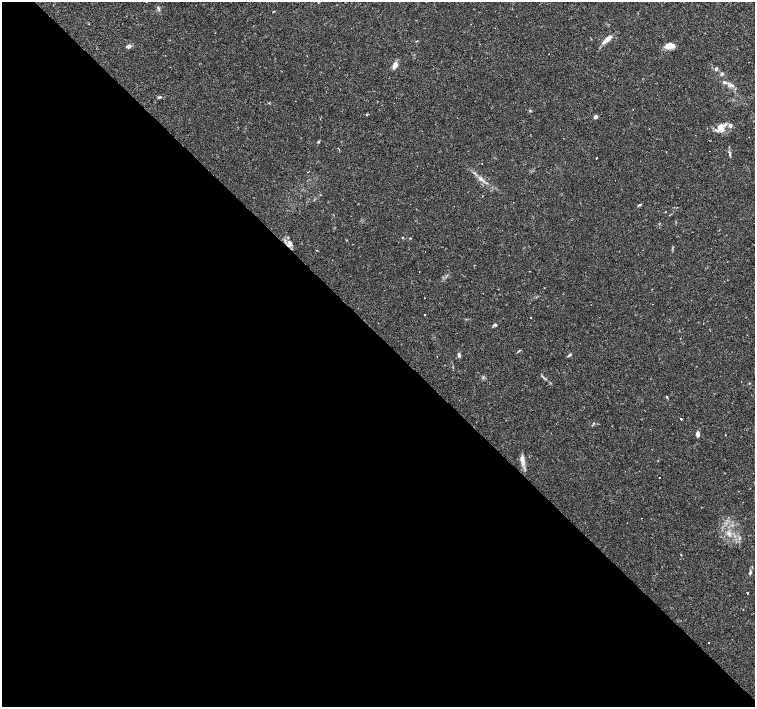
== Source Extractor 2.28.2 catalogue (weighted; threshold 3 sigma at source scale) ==
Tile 9 of 4 x 4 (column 1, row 3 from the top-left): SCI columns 1-1505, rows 1562-2970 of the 6021 x 6006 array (HDU 1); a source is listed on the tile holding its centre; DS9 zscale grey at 2 x 2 block average (1 PNG px = mean of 2 x 2 image px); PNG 757 x 709 px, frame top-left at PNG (2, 2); no overlay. Shown black and unused: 53% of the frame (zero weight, under 2 of 3 exposures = <1% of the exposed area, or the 3 px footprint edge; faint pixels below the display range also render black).
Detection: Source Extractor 2.28.2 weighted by HDU 2 'WHT'; one run over the whole footprint, this tile lists its part. Background 0.0408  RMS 0.0037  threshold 0.0165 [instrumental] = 3 sigma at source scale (4.5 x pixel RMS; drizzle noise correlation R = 1.50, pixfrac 1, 0.0396/0.0396 arcsec/px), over >= 5 px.
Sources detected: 61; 17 cosmic-ray / hot-pixel residue — not listed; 2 inside a brighter listed object's ellipse — not listed separately; the other 42 listed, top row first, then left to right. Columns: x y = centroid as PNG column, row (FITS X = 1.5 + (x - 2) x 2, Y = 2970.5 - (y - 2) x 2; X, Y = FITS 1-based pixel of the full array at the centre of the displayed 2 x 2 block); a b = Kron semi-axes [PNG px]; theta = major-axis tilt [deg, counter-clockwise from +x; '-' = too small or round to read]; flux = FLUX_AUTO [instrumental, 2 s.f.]
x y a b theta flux
318 3 2 2 - 0.24
158 9 6 3 -57 1.6
607 39 16 5 40 5.8
128 46 5 3 - 3.2
668 46 8 7 - 5.9
395 65 9 5 63 4.2
716 68 4 3 - 1.4
721 74 4 4 - 1.2
614 79 2 2 - 0.32
724 82 5 4 - 1.7
732 85 5 3 - 1.5
159 97 4 3 - 1.2
530 111 3 3 - 0.82
367 114 3 2 - 0.95
595 117 2 2 - 6.1
730 125 7 4 -83 1.9
720 127 12 5 53 6.3
319 141 4 2 - 0.78
729 153 8 3 -78 1.5
597 158 2 2 - 0.64
481 179 4 2 - 1.2
640 205 5 3 - 0.96
665 212 2 2 - 0.57
403 238 3 3 - 0.61
289 244 10 6 80 4.4
424 315 2 2 - 0.46
531 318 2 2 - 0.44
496 324 4 2 - 0.86
459 355 6 3 81 1.6
569 355 5 3 - 1.6
741 382 2 2 - 1.8
749 383 2 2 - 0.57
667 397 4 2 - 0.65
681 419 2 2 - 1.5
697 434 6 3 -90 3.4
725 435 2 2 - 0.82
522 460 16 5 -84 5
659 477 2 2 - 0.47
729 533 7 3 76 2
750 573 4 3 - 1
747 593 2 2 - 0.77
709 642 2 2 - 0.33
Overlapping masked pixels (flux is a lower limit): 1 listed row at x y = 289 244
Diffuse or blended objects may show on this block-average render without a row.